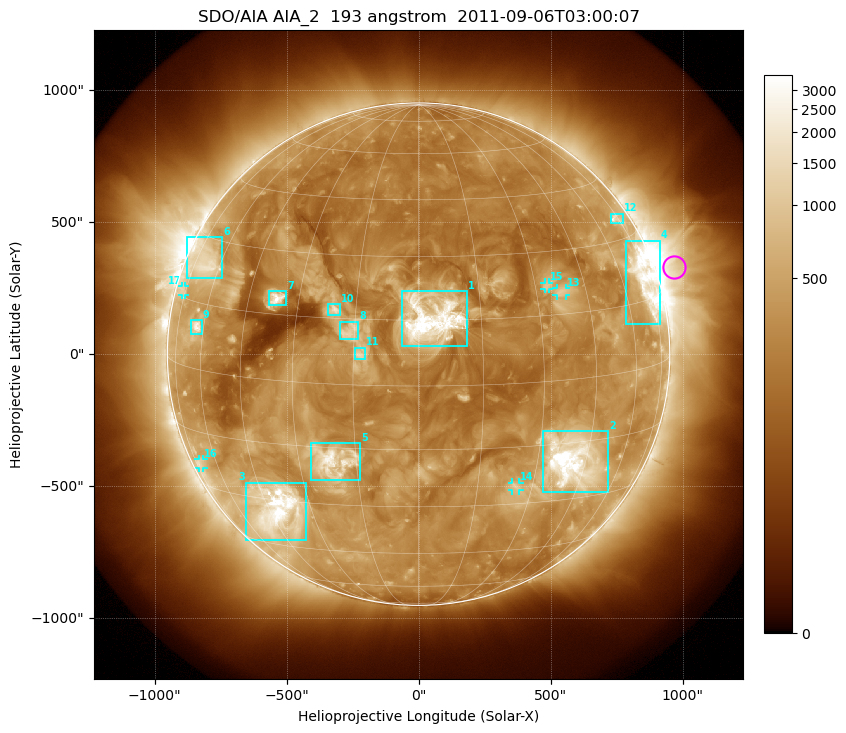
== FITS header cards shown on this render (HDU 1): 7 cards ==
TELESCOP= 'SDO/AIA'
INSTRUME= 'AIA_2'
WAVELNTH=                  193
WAVEUNIT= 'angstrom'
DATE-OBS= '2011-09-06T03:00:07.84'
CTYPE1  = 'HPLN-TAN'
CTYPE2  = 'HPLT-TAN'

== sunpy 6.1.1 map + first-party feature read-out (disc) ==
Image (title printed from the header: SDO/AIA AIA_2  193 angstrom  2011-09-06T03:00:07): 1024 x 1024 px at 2.4 arcsec/px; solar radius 952 arcsec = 397 px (full disc in frame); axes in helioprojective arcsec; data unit not stated in the header (colour bar unlabelled)
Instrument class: DISC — disc imager (sunpy class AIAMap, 193 A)
Bright regions (active regions / flare kernels): reference = the median radial profile (limb darkening/brightening removed); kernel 9 px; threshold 5 sigma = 599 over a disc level ~275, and >= 1.15x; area >= 12 px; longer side >= 10 px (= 24 arcsec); searched inside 0.97 R_sun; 17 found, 17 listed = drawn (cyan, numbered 1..; 5 of them under ~33 arcsec drawn as corner ticks so the feature stays visible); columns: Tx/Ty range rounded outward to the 5 arcsec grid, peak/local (2 s.f.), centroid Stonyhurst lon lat
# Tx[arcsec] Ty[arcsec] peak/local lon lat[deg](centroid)
1 -65..185 30..240 23 +3 +15
2 470..720 -520..-290 19 +41 -19
3 -655..-425 -705..-485 15 -42 -33
4 785..915 110..430 9.7 +71 +19
5 -410..-220 -480..-335 11 -21 -18
6 -875..-745 290..445 5.3 -68 +24
7 -570..-500 185..240 9.9 -36 +19
8 -300..-225 55..125 4.6 -16 +12
9 -865..-820 75..130 7 -63 +10
10 -345..-295 145..190 6.6 -20 +17
11 -240..-200 -20..25 4.4 -13 +7
12 725..775 495..535 4.2 +73 +35
13 520..560 220..250 3.6 +37 +20
14 355..385 -515..-485 3.7 +25 -25
15 475..495 245..270 3.7 +33 +22
16 -835..-815 -430..-395 3.2 -70 -23
17 -895..-885 225..260 2.8 -77 +16
Off-limb structures (1.02-1.3 R_sun): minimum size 162 px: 4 found; the strongest spans PA ~260..310 deg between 1.02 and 1.3 R_sun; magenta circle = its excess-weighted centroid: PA ~290 deg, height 1.07 R_sun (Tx ~965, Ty ~330 arcsec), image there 3.2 x the reference